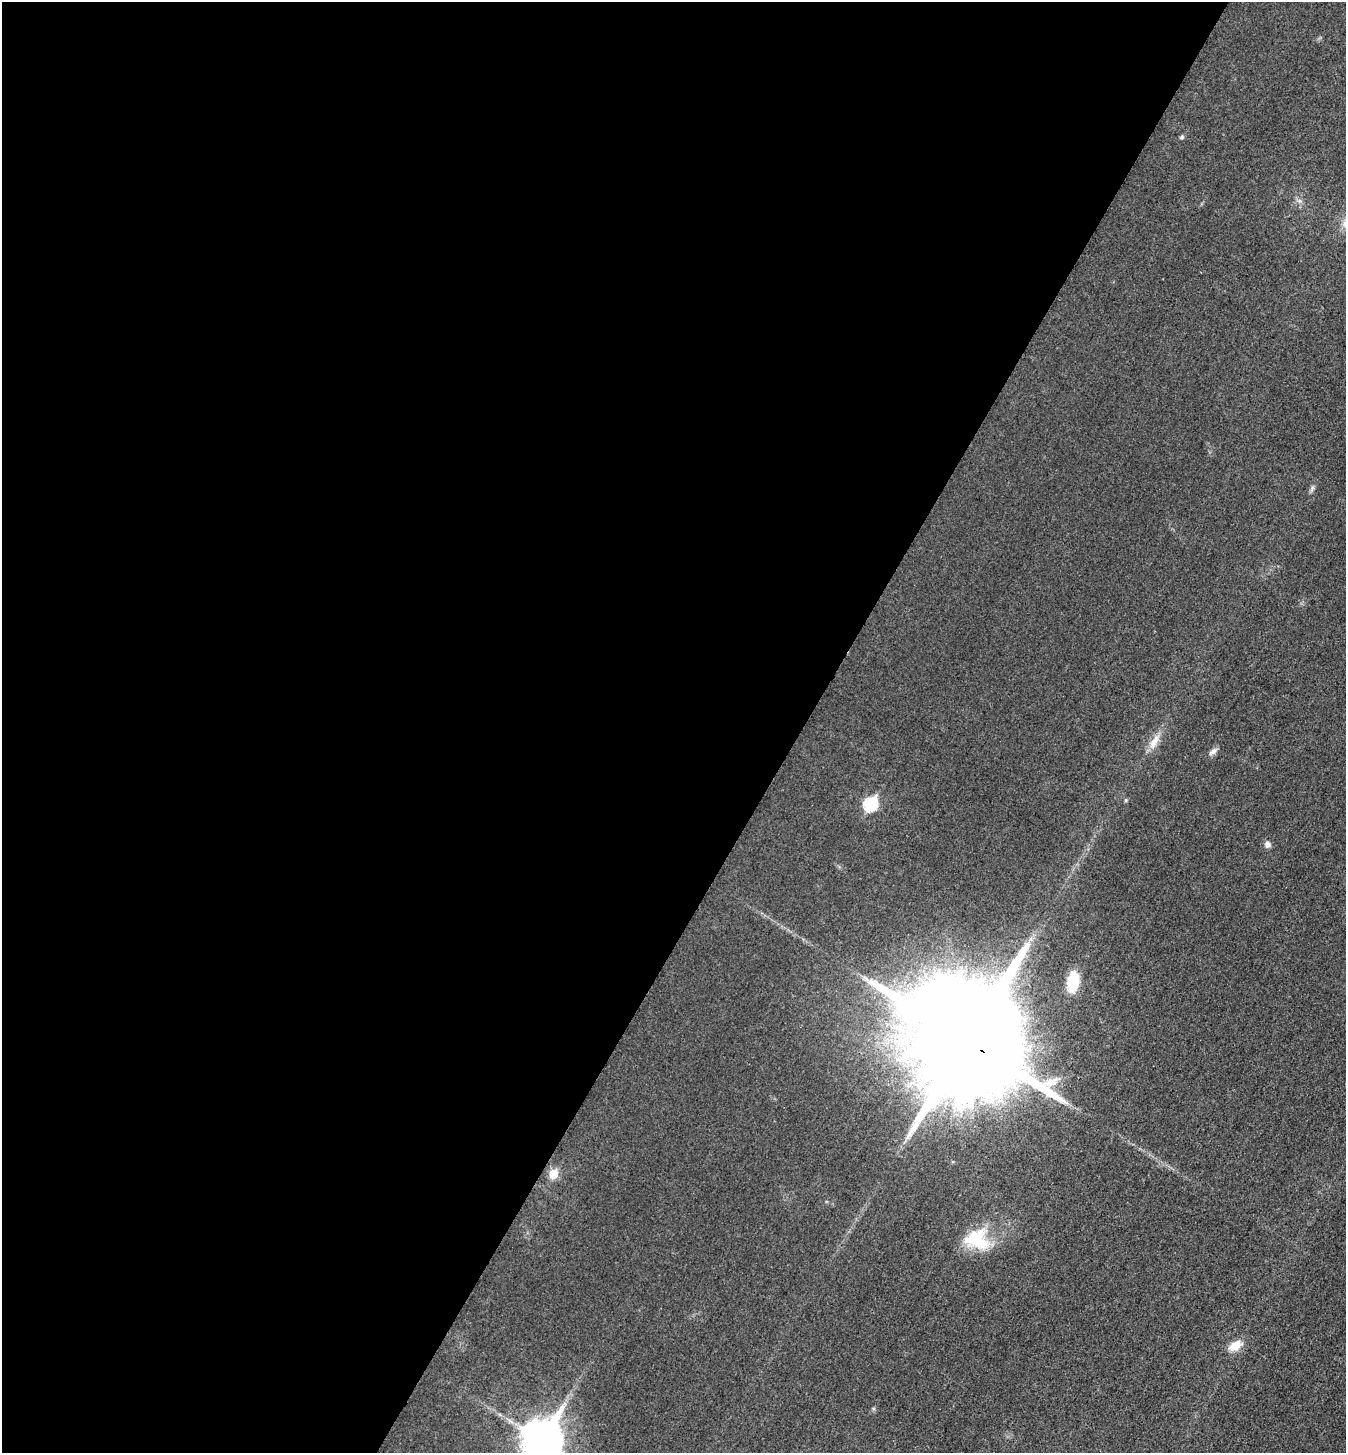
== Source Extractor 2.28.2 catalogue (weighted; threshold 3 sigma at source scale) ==
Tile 5 of 4 x 4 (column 1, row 2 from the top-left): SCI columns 168-1511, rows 2922-4372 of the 5850 x 5845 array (HDU 1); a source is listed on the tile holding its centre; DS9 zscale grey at full resolution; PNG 1348 x 1455 px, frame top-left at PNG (2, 2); no overlay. Shown black and unused: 60% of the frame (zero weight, under 3 of 4 exposures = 2% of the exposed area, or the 3 px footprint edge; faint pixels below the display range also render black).
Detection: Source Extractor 2.28.2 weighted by HDU 2 'WHT'; one run over the whole footprint, this tile lists its part. Background 0.0192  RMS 0.0054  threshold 0.0243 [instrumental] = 3 sigma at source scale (4.5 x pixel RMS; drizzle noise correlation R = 1.50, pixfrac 1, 0.05/0.05 arcsec/px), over >= 5 px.
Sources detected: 15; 1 inside a brighter listed object's ellipse — not listed separately; the other 14 listed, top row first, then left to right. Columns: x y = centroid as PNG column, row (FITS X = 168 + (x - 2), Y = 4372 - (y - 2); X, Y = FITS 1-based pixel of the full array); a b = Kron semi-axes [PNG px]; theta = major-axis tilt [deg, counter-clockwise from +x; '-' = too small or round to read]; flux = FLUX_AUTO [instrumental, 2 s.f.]
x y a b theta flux
1182 137 6 5 - 0.9
1312 488 10 4 68 1.3
1154 742 24 9 60 6.3
1213 751 12 6 39 2.1
1126 800 6 4 89 0.67
870 804 7 6 - 58
1267 844 8 7 - 2.2
866 979 9 3 -45 1.4
1073 982 15 9 82 22
967 1040 34 27 -37 26000
553 1174 6 6 - 14
979 1242 33 22 -13 21
1235 1346 17 10 36 7.5
541 1440 14 11 58 1500
Overlapping masked pixels (flux is a lower limit): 1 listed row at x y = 967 1040
Isophote crosses this tile's border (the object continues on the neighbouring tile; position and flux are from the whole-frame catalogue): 1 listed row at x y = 541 1440